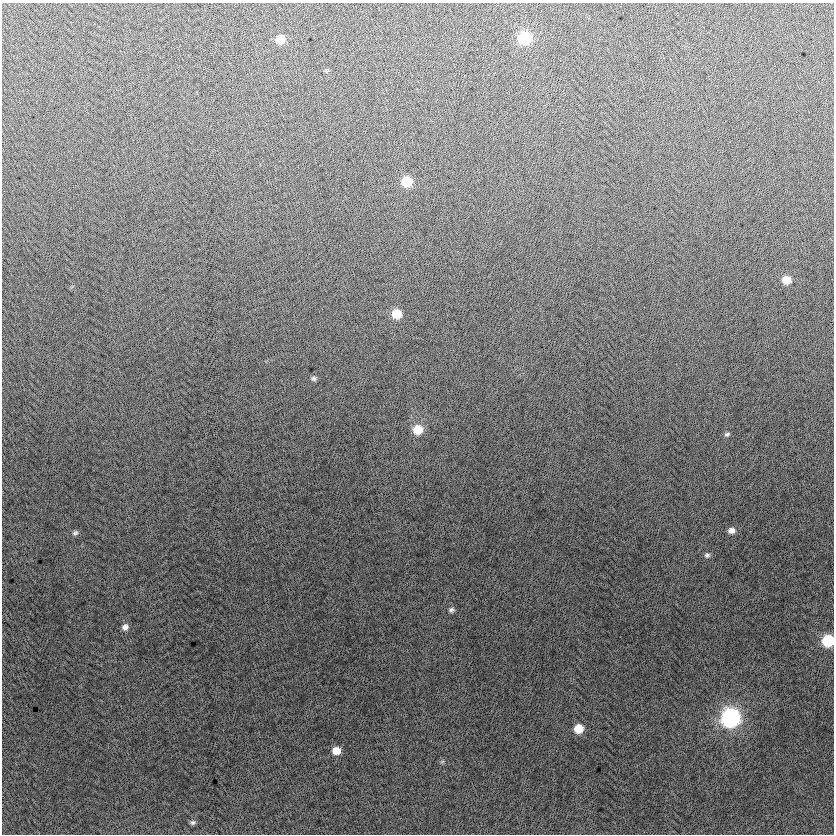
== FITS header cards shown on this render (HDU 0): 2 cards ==
NAXIS1  =                  832
NAXIS2  =                  832

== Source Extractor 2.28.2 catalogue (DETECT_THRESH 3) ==
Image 832 x 832 px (HDU 0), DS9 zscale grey, 1 PNG px = 1 image px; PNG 836 x 836 px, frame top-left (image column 1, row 832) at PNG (2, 3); no overlay
Background -4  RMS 13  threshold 38.3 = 3 sigma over >= 5 px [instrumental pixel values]
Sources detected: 20; all 20 listed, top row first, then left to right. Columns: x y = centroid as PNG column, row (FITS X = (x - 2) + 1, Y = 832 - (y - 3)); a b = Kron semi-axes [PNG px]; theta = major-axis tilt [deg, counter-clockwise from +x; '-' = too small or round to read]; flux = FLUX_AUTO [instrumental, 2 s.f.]
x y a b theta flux
525 38 8 8 - 59000
280 39 8 8 - 13000
326 71 6 4 18 1100
407 182 8 8 - 26000
786 280 8 7 - 13000
396 314 8 8 - 20000
314 378 7 5 -5 2100
418 430 9 8 - 19000
727 434 7 5 26 1900
731 530 8 6 9 5100
75 533 8 6 23 2200
707 555 7 7 - 2400
451 610 7 6 - 2300
125 627 9 8 - 4100
828 641 8 7 - 51000
730 718 9 9 - 270000
579 729 8 7 - 18000
336 751 8 7 - 11000
442 762 7 4 19 1300
193 822 8 5 1 2100
At the frame edge (FLAGS 8, measured only in part): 1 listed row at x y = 828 641